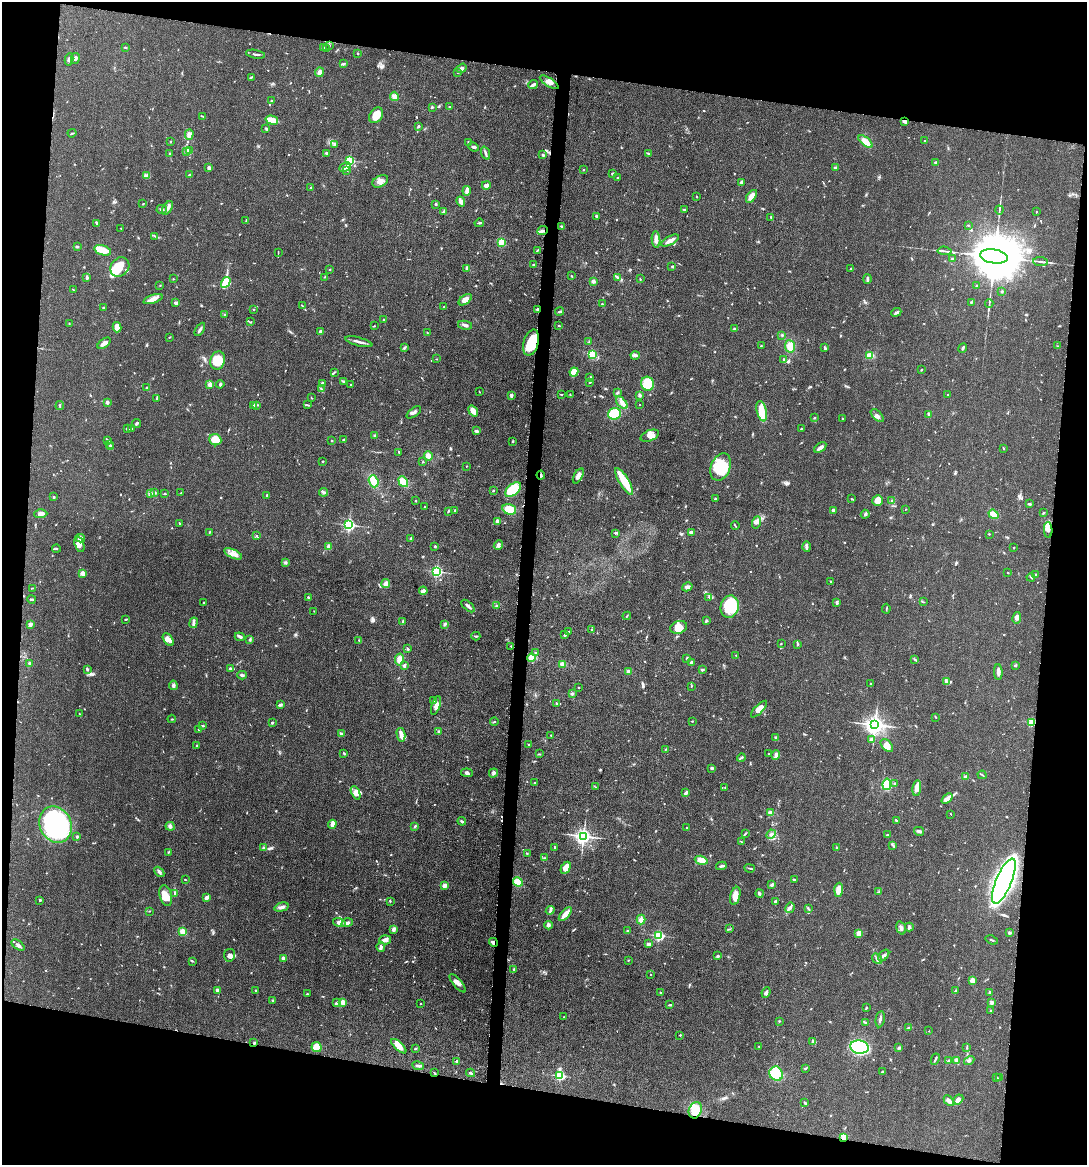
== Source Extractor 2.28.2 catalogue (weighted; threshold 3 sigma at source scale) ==
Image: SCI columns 232-4569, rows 3-4653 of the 4681 x 4654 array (HDU 1 of 3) = the unmasked area's bounding box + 8 px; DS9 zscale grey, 4 x 4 block average (1 PNG px = mean of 4 x 4 image px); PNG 1089 x 1167 px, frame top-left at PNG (2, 2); each listed source drawn as its Kron ellipse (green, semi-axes under 4 px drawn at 4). Shown black and unused: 19% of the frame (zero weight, under 3 of 5 exposures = <1% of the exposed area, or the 3 px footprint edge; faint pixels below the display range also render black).
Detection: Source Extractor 2.28.2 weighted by HDU 2 'WHT'. Background 0.0619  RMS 0.0058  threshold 0.0261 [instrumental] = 3 sigma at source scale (4.5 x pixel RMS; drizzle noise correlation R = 1.50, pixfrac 1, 0.05/0.05 arcsec/px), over >= 5 px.
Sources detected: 800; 3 too faint to see at this stretch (4 x 4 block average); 3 inside a brighter object's white glare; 3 cosmic-ray / hot-pixel residue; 1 long thin detection or spike segment (spike, bleed or trail) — neither listed nor drawn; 9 coinciding with a brighter row at this scale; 36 inside a brighter listed object's ellipse — not listed separately; of the other 745, all 500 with FLUX_AUTO >= 1.7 (the completeness limit of this list) listed and drawn (245 fainter detections not listed), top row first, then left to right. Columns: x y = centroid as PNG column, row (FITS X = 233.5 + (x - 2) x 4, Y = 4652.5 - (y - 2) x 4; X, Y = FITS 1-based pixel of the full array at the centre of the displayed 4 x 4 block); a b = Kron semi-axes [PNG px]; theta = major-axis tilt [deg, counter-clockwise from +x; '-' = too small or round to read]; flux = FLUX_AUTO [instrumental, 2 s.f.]
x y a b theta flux
329 45 2 2 - 2.4
125 47 2 2 - 2
324 48 3 2 - 3.8
327 49 3 2 - 2.6
358 53 2 2 - 3.5
256 54 9 2 -10 7.7
75 58 5 3 - 8.6
69 59 6 3 79 7.2
343 64 4 2 - 7.4
461 68 5 3 - 8.5
319 72 5 3 - 14
457 72 2 2 - 2
251 77 3 2 - 2.7
549 82 11 4 -33 16
533 85 5 2 - 11
394 96 4 4 - 14
272 101 2 2 - 3.8
432 107 2 2 - 4.8
449 107 2 2 - 2.4
376 115 8 6 58 51
203 116 2 2 - 2
272 120 6 3 -16 43
905 121 4 3 - 6.2
418 126 3 2 - 5.5
266 128 3 2 - 5
72 133 4 2 - 3.2
189 135 5 3 - 15
925 141 2 2 - 3.8
170 142 2 2 - 2.3
468 142 2 2 - 2.5
866 142 8 4 -40 31
334 144 3 2 - 4.7
474 147 5 2 - 7.7
190 150 3 2 - 3.9
186 151 3 2 - 2.9
170 153 2 2 - 2.1
326 153 3 2 - 3.3
486 153 7 2 -70 8.3
648 154 4 2 - 3.4
543 155 3 2 - 4.8
350 160 2 2 - 200
936 163 2 2 - 22
345 167 6 3 25 21
209 168 2 2 - 21
836 168 2 2 - 2.3
584 170 2 2 - 2.7
347 171 3 2 - 2.4
612 173 3 2 - 4.1
190 175 3 2 - 4.8
147 176 4 2 - 5.7
617 178 2 2 - 5.9
380 181 8 5 28 19
741 182 3 2 - 6.2
486 185 4 4 - 17
311 188 2 2 - 1.7
467 191 5 3 - 16
697 196 2 2 - 2.4
751 196 7 4 54 26
461 201 5 4 - 12
143 204 2 2 - 2.7
436 204 3 2 - 3.7
167 208 8 2 57 9.4
162 209 5 3 - 7.2
685 210 3 2 - 3.3
999 210 4 2 - 4.2
444 211 3 2 - 3.6
1036 212 2 2 - 1.9
596 216 2 2 - 10
771 217 2 2 - 2.5
246 220 3 2 - 2
97 223 3 2 - 8.6
479 223 5 2 - 4.9
968 225 2 2 - 3.9
562 226 3 2 - 3.7
121 228 2 2 - 1.9
542 231 5 2 - 9.3
155 236 3 2 - 2.5
656 240 8 4 -85 15
670 241 10 2 28 25
501 242 3 3 - 30
77 247 3 2 - 3.9
103 250 9 5 -16 55
537 250 4 2 - 3
945 251 7 2 -6 7.9
278 252 3 2 - 2.1
994 256 14 7 -8 42000
952 259 2 2 - 4.8
1040 262 7 2 -6 7.6
533 265 2 2 - 2.6
672 266 2 2 - 3.2
120 267 10 8 46 75
467 268 4 2 - 7.1
330 269 2 2 - 2.2
850 269 2 2 - 2.4
572 276 3 2 - 2.1
87 277 3 2 - 11
325 277 3 2 - 2.4
618 278 3 2 - 3
173 279 2 2 - 3.3
640 279 3 2 - 1.9
867 279 5 2 - 6
593 281 2 2 - 30
226 282 6 4 59 88
160 285 2 2 - 1.8
976 286 2 2 - 2.2
73 290 2 2 - 1.7
1002 291 2 2 - 11
153 299 10 4 19 23
465 300 7 4 35 23
971 302 3 2 - 3.4
176 303 3 2 - 17
989 303 4 2 - 3
602 304 2 2 - 3.2
302 305 3 2 - 2.4
103 307 2 2 - 2.3
444 307 3 2 - 2.3
253 309 2 2 - 2.2
537 309 2 2 - 5.4
560 311 4 2 - 4.7
896 312 5 3 - 7
224 315 2 2 - 2.4
384 320 2 2 - 2.7
251 322 2 2 - 2.5
69 324 2 2 - 2
465 325 7 2 -11 9
374 326 2 2 - 2.1
559 326 2 2 - 5.9
117 327 5 3 - 51
200 329 7 2 57 10
735 329 3 2 - 3.5
321 332 2 2 - 23
427 332 2 2 - 1.9
782 335 3 2 - 2.6
170 337 3 2 - 2.5
359 342 14 2 -15 15
589 342 3 2 - 2.8
104 343 7 3 37 22
531 343 13 7 75 100
761 346 2 2 - 3.8
790 346 6 5 - 38
1057 346 2 2 - 1.8
404 348 2 2 - 2.8
825 348 4 2 - 5.9
963 348 5 2 - 6.8
592 354 4 3 - 39
635 355 4 2 - 6.6
870 355 4 3 - 33
437 359 2 2 - 2
784 359 3 2 - 4.6
218 360 9 7 72 97
921 370 2 2 - 1.9
334 372 3 2 - 3.4
574 372 4 3 - 75
590 377 3 2 - 2.6
344 382 3 2 - 3.1
590 382 2 2 - 1.9
322 383 2 2 - 9.9
220 384 4 3 - 5
647 384 7 6 - 82
210 385 2 2 - 58
351 385 2 2 - 1.7
146 388 3 2 - 2.4
321 389 4 2 - 3.3
479 392 3 2 - 1.8
617 393 3 2 - 4
561 394 3 2 - 2.2
511 395 4 3 - 6
570 395 2 2 - 2.6
640 395 3 3 - 5.3
948 395 2 2 - 2.9
156 398 2 2 - 1.8
311 398 3 2 - 1.8
107 402 2 2 - 23
622 403 7 4 -49 16
60 405 4 2 - 3.5
253 405 3 2 - 5.4
256 405 3 2 - 2.9
308 405 3 2 - 2.7
640 405 2 2 - 1.8
473 411 6 4 -54 24
762 411 10 5 -77 56
414 412 8 3 37 10
615 414 6 6 - 150
929 414 3 2 - 8.6
877 416 8 3 -42 9.6
815 418 2 2 - 1.7
843 418 3 2 - 2.1
136 424 4 2 - 5.6
127 429 3 2 - 5.3
132 429 3 2 - 1.9
801 429 2 2 - 2.6
476 431 3 2 - 7.1
375 435 3 2 - 5.8
650 436 9 5 21 23
215 440 6 5 - 62
331 440 2 2 - 6.8
343 440 3 2 - 3.5
108 441 2 2 - 1.9
512 442 3 2 - 3.2
109 444 4 2 - 5.1
111 447 2 2 - 2.8
820 448 7 2 36 18
1004 448 2 2 - 3.3
399 452 3 2 - 3.6
428 456 4 4 - 14
322 461 2 2 - 2.8
423 462 2 2 - 2.1
466 466 2 2 - 1.8
721 467 14 9 68 130
541 475 4 2 - 4.9
578 476 8 3 61 16
374 481 6 4 -70 32
624 481 15 5 -58 69
403 482 6 4 -52 42
493 490 2 2 - 2.5
513 490 9 5 40 140
155 492 3 2 - 3.3
324 492 4 2 - 5.6
150 493 4 2 - 5.5
181 493 2 2 - 3.3
165 494 3 2 - 2.1
267 495 2 2 - 9.5
53 497 2 2 - 4
715 499 3 2 - 4
852 499 3 2 - 2.8
416 500 2 2 - 2.6
878 500 6 5 - 33
892 501 3 2 - 6
1029 504 4 2 - 4.9
425 507 2 2 - 3
509 509 7 5 -16 50
906 509 2 2 - 1.8
455 510 2 2 - 3.1
833 510 2 2 - 37
448 511 3 2 - 3.3
1044 513 3 2 - 3
41 514 6 4 2 12
865 514 4 3 - 6.3
994 514 5 3 - 39
498 521 4 3 - 12
757 522 6 3 71 12
179 523 2 2 - 3.8
349 525 2 2 - 550
735 526 4 2 - 2.7
1048 530 8 3 -87 15
209 532 3 2 - 2.1
691 532 2 2 - 29
615 533 3 2 - 3.3
989 534 2 2 - 2.3
256 536 2 2 - 2.8
80 538 5 3 - 19
411 539 4 3 - 5.9
79 544 8 4 -70 19
498 545 5 4 - 8.3
435 546 2 2 - 4.5
329 547 3 3 - 34
807 547 5 2 - 7
1014 547 2 2 - 1.9
56 549 4 2 - 2.4
233 554 9 4 -25 20
285 563 3 3 - 4.3
437 571 2 2 - 550
83 573 2 2 - 45
1008 573 2 2 - 1.9
1035 575 3 2 - 3.1
1031 577 4 2 - 2.6
831 581 2 2 - 3
386 584 4 3 - 15
687 587 5 3 - 8.6
32 588 4 2 - 1.9
423 591 4 3 - 18
308 597 2 2 - 6.5
709 597 4 2 - 3.2
31 599 4 2 - 5
923 602 2 2 - 2.2
204 603 2 2 - 4.6
837 603 3 2 - 5.2
468 606 8 2 -43 15
496 606 2 2 - 3
730 607 11 9 75 150
886 609 5 2 - 2.9
314 611 2 2 - 1.7
627 616 4 2 - 3.4
1017 618 6 4 78 18
126 619 3 2 - 2.6
706 621 4 2 - 5
403 622 3 2 - 6
194 623 5 3 - 11
30 624 3 3 - 13
445 624 3 2 - 4.3
679 627 8 6 17 31
591 629 2 2 - 2.6
568 632 3 2 - 1.8
565 635 2 2 - 7.7
476 636 4 2 - 4.4
240 637 5 3 - 8.3
168 639 7 4 -56 22
250 640 4 2 - 4.5
359 640 3 2 - 2
781 644 2 2 - 2.5
797 645 2 2 - 2.4
511 646 2 2 - 2.4
407 648 3 2 - 4.2
535 652 2 2 - 2.8
736 655 2 2 - 1.9
532 658 4 4 - 44
687 658 4 2 - 2.9
399 660 6 4 80 29
915 660 3 2 - 3
691 663 3 3 - 7.4
30 664 3 3 - 7.9
562 664 3 3 - 16
1015 665 3 2 - 3.8
404 666 3 2 - 7
87 669 3 2 - 5.3
230 669 2 2 - 12
702 670 3 2 - 3.9
628 671 3 2 - 12
998 672 8 3 -89 12
242 675 5 3 - 7
947 682 4 2 - 11
871 683 2 2 - 1.8
173 685 4 4 - 8.3
692 686 2 2 - 1.7
579 687 2 2 - 2.3
572 694 3 2 - 8.2
434 700 3 2 - 4.9
557 703 2 2 - 2.3
280 705 4 2 - 7.5
436 705 10 3 73 17
759 709 11 3 46 32
79 714 3 2 - 2.5
935 717 3 2 - 2.1
172 719 4 2 - 3.1
692 721 2 2 - 2.1
494 722 4 2 - 3.5
1031 722 2 2 - 190
272 723 3 2 - 4.3
875 725 3 3 - 2100
203 726 3 2 - 3.5
199 729 2 2 - 6.2
439 732 4 3 - 4.4
342 734 3 2 - 8.2
401 735 7 2 -77 31
551 735 2 2 - 2.9
776 737 3 2 - 5.4
872 739 4 3 - 12
529 744 2 2 - 2.2
197 746 2 2 - 6.2
887 746 7 4 -46 26
666 749 2 2 - 1.9
344 753 3 2 - 3.3
769 753 2 2 - 2.2
540 754 2 2 - 2
776 755 5 2 - 14
741 758 4 2 - 4.2
712 768 2 2 - 6.6
467 773 6 3 -6 7.5
493 773 5 3 - 7.4
982 775 4 2 - 2.6
966 777 3 2 - 14
535 783 2 2 - 2.6
895 783 3 2 - 3.6
887 784 6 4 80 85
595 787 2 2 - 2.1
725 787 3 2 - 2.7
917 788 8 3 82 27
356 793 7 4 -64 15
686 793 3 2 - 8.5
947 799 6 3 41 26
771 813 4 3 - 9
951 814 2 2 - 1.8
462 821 4 2 - 5.4
896 821 3 2 - 7.2
332 824 4 3 - 22
55 825 19 15 -64 570
170 826 4 4 - 9.3
415 826 3 2 - 4
687 828 2 2 - 1.8
919 831 5 3 - 9.3
746 833 3 2 - 3
771 834 5 3 - 8.3
887 835 3 2 - 7.7
583 836 3 3 - 1400
77 837 2 2 - 6.5
741 841 3 2 - 2
893 845 4 2 - 4
554 847 2 2 - 6.2
836 847 2 2 - 2.6
263 848 3 2 - 4.5
168 852 3 2 - 2.3
527 854 2 2 - 2.7
545 858 3 2 - 2
701 860 6 4 -17 27
721 866 5 2 - 6.1
566 868 6 4 62 31
750 868 5 2 - 4.2
159 872 6 3 -47 6.9
185 879 3 2 - 2
794 879 3 2 - 3.9
1004 881 24 8 68 1800
518 882 5 4 - 48
772 885 3 3 - 5.6
445 886 4 3 - 15
839 890 7 4 86 40
879 892 3 2 - 2.5
175 893 4 2 - 7.5
759 893 4 3 - 5.5
166 895 10 6 -75 42
735 896 9 5 75 30
207 897 4 2 - 17
40 901 3 2 - 2.2
390 901 2 2 - 2.8
775 902 3 2 - 5.3
282 907 7 3 16 12
790 908 5 2 - 10
808 908 3 2 - 3.6
550 910 5 2 - 6
150 911 2 2 - 1.9
565 914 8 3 49 37
641 919 5 4 - 15
339 923 6 4 -18 14
347 923 6 3 17 11
548 925 4 3 - 8.7
909 927 4 4 - 7
901 928 7 4 -72 11
729 929 2 2 - 1.8
393 930 4 3 - 6.1
182 931 4 3 - 22
628 931 2 2 - 5.1
859 933 4 4 - 22
1009 933 3 2 - 5.4
659 936 2 2 - 400
385 940 6 4 1 13
992 940 7 2 -19 3.5
493 942 5 3 - 9.5
648 944 3 2 - 10
18 945 7 3 -37 11
381 947 5 3 - 9
229 955 6 5 - 11
884 955 7 3 48 9.7
717 956 4 2 - 4.5
283 958 2 2 - 29
877 959 6 3 -54 10
628 960 2 2 - 1.9
193 961 2 2 - 1.8
514 969 3 2 - 2.7
651 975 2 2 - 2.7
972 980 3 3 - 34
457 983 11 3 -49 15
217 990 2 2 - 22
256 991 3 2 - 3.1
955 991 3 2 - 4.7
766 992 5 3 - 7.4
990 992 3 2 - 2.7
661 993 2 2 - 2.1
307 994 2 2 - 3.7
273 1000 3 2 - 2.8
342 1002 2 2 - 65
337 1003 2 2 - 9.5
992 1003 3 3 - 7.3
420 1004 2 2 - 2.1
670 1005 4 2 - 3.6
867 1007 2 2 - 2.1
990 1010 2 2 - 2.2
564 1017 2 2 - 2.2
880 1019 8 2 80 7.1
779 1021 2 2 - 2.7
865 1022 4 2 - 4
908 1028 4 2 - 3.6
929 1031 2 2 - 2
680 1035 2 2 - 6.4
254 1042 3 2 - 2.9
813 1042 4 3 - 5.9
399 1046 9 4 -43 28
759 1046 3 2 - 1.8
317 1047 5 5 - 44
859 1047 9 6 -9 400
898 1047 4 2 - 3.8
967 1047 3 2 - 2.8
415 1049 2 2 - 4.9
935 1059 6 2 64 5
957 1060 3 2 - 21
457 1061 2 2 - 19
949 1061 4 3 - 5.1
969 1061 5 3 - 9.4
418 1066 6 3 -10 9.9
805 1068 3 2 - 4.4
882 1072 2 2 - 11
434 1073 2 2 - 1.8
471 1073 4 2 - 4.7
776 1074 7 6 - 120
560 1076 2 2 - 280
996 1078 3 2 - 2.5
999 1078 3 2 - 7.2
958 1100 6 4 41 14
949 1101 6 3 -45 13
805 1103 3 2 - 3.9
695 1110 8 6 67 76
844 1137 4 4 - 20
Overlapping masked pixels (flux is a lower limit): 7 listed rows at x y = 905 121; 542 231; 537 309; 531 343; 541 475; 493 942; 844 1137
Diffuse or blended objects may show on this block-average render without a row.